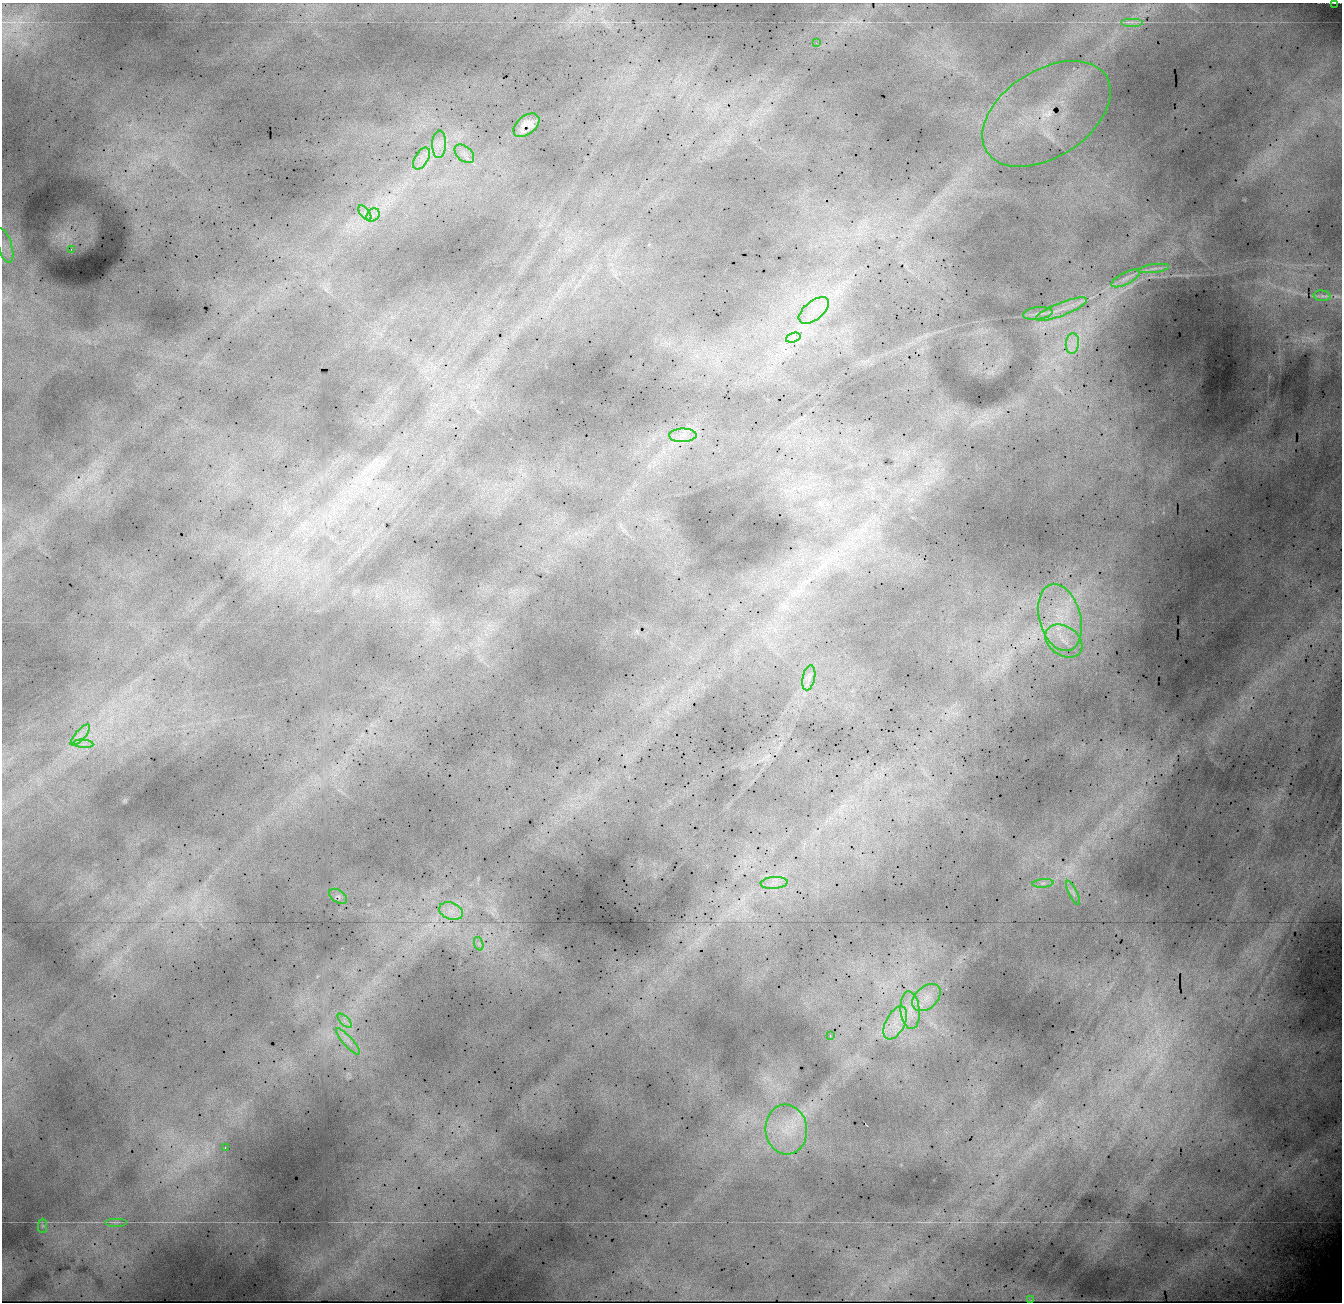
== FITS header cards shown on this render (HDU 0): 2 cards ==
NAXIS1  =                 1340 / Number of columns
NAXIS2  =                 1300 / Number of rows

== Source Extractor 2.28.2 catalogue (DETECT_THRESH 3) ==
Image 1340 x 1300 px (HDU 0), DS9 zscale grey, 1 PNG px = 1 image px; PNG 1344 x 1304 px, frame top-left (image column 1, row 1300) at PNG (2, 3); each listed source drawn as its Kron ellipse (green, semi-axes under 4 px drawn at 4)
Background 20600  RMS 160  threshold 479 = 3 sigma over >= 5 px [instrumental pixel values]
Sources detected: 43; all 43 listed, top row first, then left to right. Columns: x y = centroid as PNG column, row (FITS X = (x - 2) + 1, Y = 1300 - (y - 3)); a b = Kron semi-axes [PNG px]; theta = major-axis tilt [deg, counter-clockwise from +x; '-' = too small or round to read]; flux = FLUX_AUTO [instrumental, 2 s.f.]
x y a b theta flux
1335 3 3 2 - 9800
1132 22 11 3 0 31000
816 43 2 2 - 35000
1047 114 71 43 32 660000
526 125 15 9 38 93000
439 144 14 7 89 89000
464 154 11 7 -41 69000
422 159 12 6 58 83000
365 213 9 4 -53 44000
373 215 7 5 45 49000
5 245 18 7 -72 92000
71 249 3 2 - 19000
1154 268 15 4 8 50000
1126 278 16 5 27 68000
1322 296 8 5 -7 32000
1061 309 27 6 21 160000
814 310 18 9 38 190000
1038 313 15 6 6 64000
793 338 7 4 18 40000
1072 344 10 6 84 80000
683 435 13 7 1 81000
1060 618 34 20 -75 640000
1064 641 20 14 -35 250000
809 678 13 6 79 62000
80 735 13 5 48 76000
83 744 10 4 -5 43000
774 883 13 6 4 70000
1043 883 10 4 4 33000
1073 893 13 3 -65 28000
338 896 10 6 -33 30000
451 911 12 8 -19 100000
479 944 7 4 -72 27000
926 998 16 11 42 150000
910 1010 19 9 -84 180000
345 1021 9 4 -45 41000
895 1023 18 9 63 190000
830 1036 3 2 - 93000
348 1042 17 4 -49 74000
786 1130 25 21 -85 420000
225 1147 3 2 - 84000
116 1222 11 2 0 21000
43 1226 7 4 89 22000
1030 1299 3 2 - 6000
At the frame edge (FLAGS 8, measured only in part): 1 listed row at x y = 1335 3